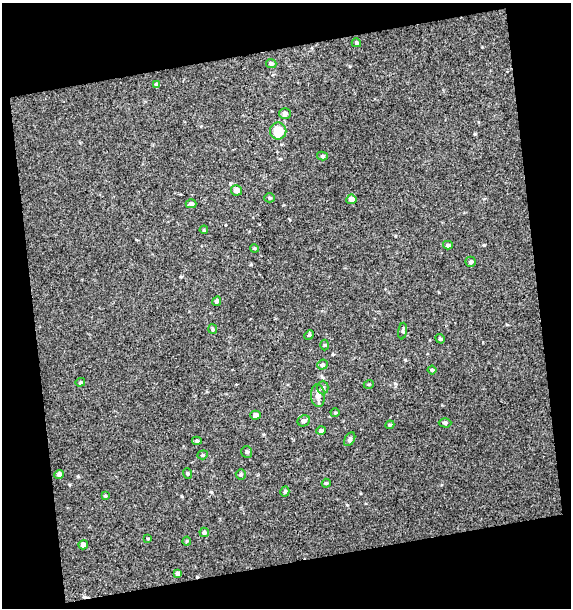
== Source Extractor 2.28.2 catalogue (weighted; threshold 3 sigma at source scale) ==
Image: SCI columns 9-577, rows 1-606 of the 583 x 606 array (HDU 1 of 3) = the unmasked area's bounding box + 8 px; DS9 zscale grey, full resolution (1 PNG px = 1 image px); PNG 573 x 610 px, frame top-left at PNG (2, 3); each listed source drawn as its Kron ellipse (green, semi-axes under 4 px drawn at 4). Shown black and unused: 26% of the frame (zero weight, under 3 of 4 exposures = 3% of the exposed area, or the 3 px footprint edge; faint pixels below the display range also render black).
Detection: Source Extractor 2.28.2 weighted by HDU 2 'WHT'. Background 0.00863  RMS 0.01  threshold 0.0449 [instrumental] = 3 sigma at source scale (4.5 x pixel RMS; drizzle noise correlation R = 1.50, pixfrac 1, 0.0396/0.0396 arcsec/px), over >= 5 px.
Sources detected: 48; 1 cosmic-ray / hot-pixel residue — neither listed nor drawn; the other 47 listed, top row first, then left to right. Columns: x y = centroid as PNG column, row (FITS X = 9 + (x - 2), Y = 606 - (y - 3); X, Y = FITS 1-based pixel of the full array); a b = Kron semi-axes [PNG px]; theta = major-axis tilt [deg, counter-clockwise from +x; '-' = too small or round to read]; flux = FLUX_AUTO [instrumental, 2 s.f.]
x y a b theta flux
356 43 5 4 - 1.5
271 64 5 4 - 2.1
157 85 4 4 - 2.5
285 114 6 5 - 2.7
278 131 8 8 - 20
322 156 5 4 - 1.5
236 190 5 5 - 6.2
269 198 5 4 - 1.1
351 199 5 5 - 5.5
191 204 5 4 - 2.4
204 230 4 3 - 0.84
448 245 5 4 - 1.5
254 248 4 3 - 0.79
471 262 5 5 - 1.8
217 301 5 4 - 1.6
213 329 5 4 - 1.2
403 331 8 4 82 1.5
309 335 5 4 - 1.3
440 339 5 4 - 1.6
325 345 5 3 - 0.95
322 365 5 5 - 1.8
432 370 4 4 - 1.2
80 382 5 4 - 1.1
369 384 5 3 - 0.8
323 387 7 5 90 2.2
318 396 11 7 -87 6.2
335 413 4 4 - 1
255 415 5 4 - 4
304 421 6 5 - 2.6
445 423 6 4 0 1.8
390 425 4 4 - 1.1
321 431 4 4 - 1.8
350 439 7 5 59 2
197 441 5 4 - 1.5
247 452 6 5 - 1.9
203 455 5 4 - 1.1
187 473 5 3 - 1
59 474 5 4 - 2.3
241 474 5 5 - 1.4
326 483 4 4 - 1.1
285 491 5 4 - 1.9
105 496 3 3 - 0.97
204 532 5 5 - 1.7
148 538 4 2 - 0.68
187 541 4 4 - 0.96
83 545 5 4 - 4.5
178 573 4 3 - 2.3
Unlisted compact peaks at least as high as the median listed source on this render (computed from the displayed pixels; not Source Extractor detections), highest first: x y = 484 245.